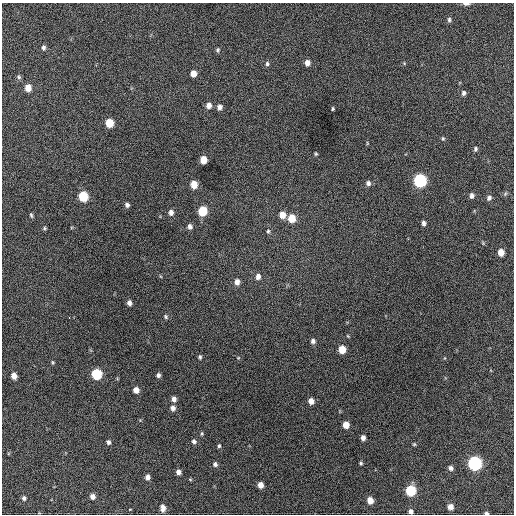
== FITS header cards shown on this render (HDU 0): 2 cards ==
NAXIS1  =                  512 / Axis length
NAXIS2  =                  512 / Axis length

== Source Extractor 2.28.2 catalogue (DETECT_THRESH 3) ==
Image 512 x 512 px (HDU 0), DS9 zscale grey, 1 PNG px = 1 image px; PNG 516 x 516 px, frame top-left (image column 1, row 512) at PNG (2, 3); no overlay
Background 436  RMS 20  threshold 60.2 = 3 sigma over >= 5 px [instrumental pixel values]
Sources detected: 80; all 80 listed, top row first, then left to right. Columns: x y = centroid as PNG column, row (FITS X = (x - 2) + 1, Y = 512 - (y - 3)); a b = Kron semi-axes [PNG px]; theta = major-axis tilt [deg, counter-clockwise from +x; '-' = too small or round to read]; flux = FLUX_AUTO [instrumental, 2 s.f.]
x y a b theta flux
466 4 8 3 -2 4500
449 20 7 5 89 2900
43 48 7 5 -86 3400
218 50 6 5 - 2200
307 63 6 5 - 7200
404 63 4 3 - 1200
267 64 6 5 - 2700
193 74 5 5 - 11000
19 77 6 5 - 2400
28 88 6 5 - 14000
463 93 6 5 - 3300
209 105 7 6 - 6700
219 107 6 6 - 5200
333 109 3 3 - 1800
109 123 6 6 - 33000
443 138 5 4 - 1700
475 149 6 4 69 2600
316 154 4 4 - 1500
203 160 6 5 - 18000
420 180 7 6 - 190000
368 183 7 6 - 3700
194 185 6 5 - 19000
505 194 6 4 47 2000
83 196 6 6 - 58000
472 196 6 5 - 4300
489 198 7 6 - 3700
127 205 5 4 - 3700
202 211 6 6 - 45000
171 212 6 5 - 5400
31 215 6 4 -78 2000
282 215 6 6 - 13000
292 218 7 6 - 23000
424 223 5 4 - 3900
190 227 6 5 - 4500
44 228 5 4 - 1800
268 231 6 5 - 2300
501 252 6 5 - 12000
160 276 5 3 - 1100
258 277 7 6 - 5800
237 282 7 6 - 6900
129 303 5 5 - 5300
69 317 3 2 - 3100
166 317 6 5 - 2300
348 336 5 3 - 1100
313 341 6 6 - 4000
342 349 6 5 - 22000
200 357 5 4 - 2300
238 358 5 3 - 1100
53 362 4 4 - 1400
96 374 6 6 - 77000
158 375 5 5 - 3500
14 376 5 4 - 10000
136 390 5 5 - 9400
174 399 6 5 - 5900
311 401 5 5 - 8900
173 408 6 5 - 6100
346 425 5 5 - 13000
202 434 5 4 - 1700
363 438 5 4 - 5500
194 441 6 5 - 3400
108 442 6 5 - 3200
414 444 5 4 - 1600
219 446 5 4 - 1900
361 463 4 3 - 1800
474 463 7 6 - 230000
215 464 6 5 - 3200
451 468 5 5 - 4100
178 472 5 5 - 5600
147 477 6 5 - 5800
190 479 5 3 - 1300
260 485 5 5 - 9400
411 490 6 6 - 76000
92 496 5 5 - 6900
24 498 5 5 - 3400
370 500 6 5 - 14000
450 507 5 5 - 8300
163 508 8 6 90 7500
130 509 4 2 - 810
410 512 5 5 - 4500
486 513 4 3 - 2800
At the frame edge (FLAGS 8, measured only in part): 3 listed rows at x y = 466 4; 410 512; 486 513